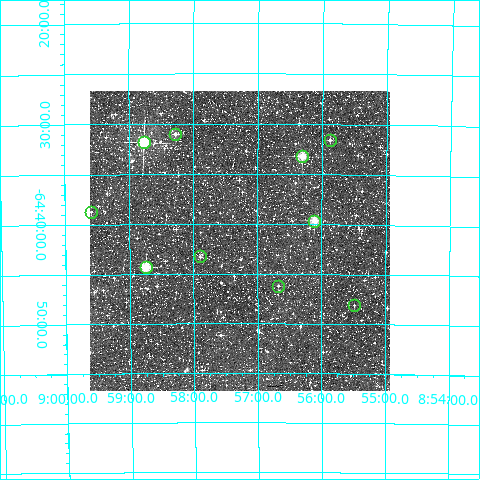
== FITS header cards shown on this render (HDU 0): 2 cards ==
NAXIS1  =                  300
NAXIS2  =                  300

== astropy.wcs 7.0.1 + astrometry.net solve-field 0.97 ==
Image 300 x 300 px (HDU 0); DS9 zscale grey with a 90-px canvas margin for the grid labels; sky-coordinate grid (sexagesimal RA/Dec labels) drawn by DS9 from the SOLVED WCS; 10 Tycho-2 reference stars matched to detected sources circled (green)
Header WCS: RA---TAN/DEC--TAN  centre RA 08:57:17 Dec -64:42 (134.32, -64.69 deg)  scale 6 arcsec/px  FOV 30.0' x 30.0'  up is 0 deg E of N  parity normal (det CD < 0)
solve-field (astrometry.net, Tycho-2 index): VERIFIED the header's WCS against the Tycho-2 star catalogue (10 matches, 0 conflicts) and refined it, rather than solving blind
Solved WCS: RA---TAN-SIP/DEC--TAN-SIP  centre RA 08:57:17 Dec -64:42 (134.32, -64.69 deg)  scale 6 arcsec/px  FOV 30.0' x 30.1'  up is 0 deg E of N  parity normal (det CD < 0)
The solver's refit moves the header's centre by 0.7 arcsec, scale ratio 1.001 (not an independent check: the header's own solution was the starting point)
Tycho-2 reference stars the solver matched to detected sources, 10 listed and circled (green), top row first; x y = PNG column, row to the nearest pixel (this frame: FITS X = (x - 90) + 1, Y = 300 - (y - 91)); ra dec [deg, ICRS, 3 dp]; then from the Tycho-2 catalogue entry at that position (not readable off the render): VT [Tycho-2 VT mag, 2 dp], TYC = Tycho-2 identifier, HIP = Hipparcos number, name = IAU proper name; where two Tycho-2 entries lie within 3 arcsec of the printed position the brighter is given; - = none
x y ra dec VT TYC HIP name
175 134 134.569 -64.516 11.06 8935-1367-1 - -
330 140 133.969 -64.526 11.66 8935-2361-1 - -
144 142 134.692 -64.531 7.01 8935-1435-1 44081 -
302 156 134.076 -64.554 9.52 8935-2153-1 - -
91 212 134.897 -64.645 11.74 8935-2373-1 - -
314 221 134.028 -64.661 9.40 8935-2245-1 43860 -
200 256 134.474 -64.721 12.14 8935-2434-1 - -
146 267 134.686 -64.738 9.13 8935-2561-1 - -
278 286 134.168 -64.770 11.28 8935-298-1 - -
354 305 133.872 -64.802 11.73 8935-504-1 - -